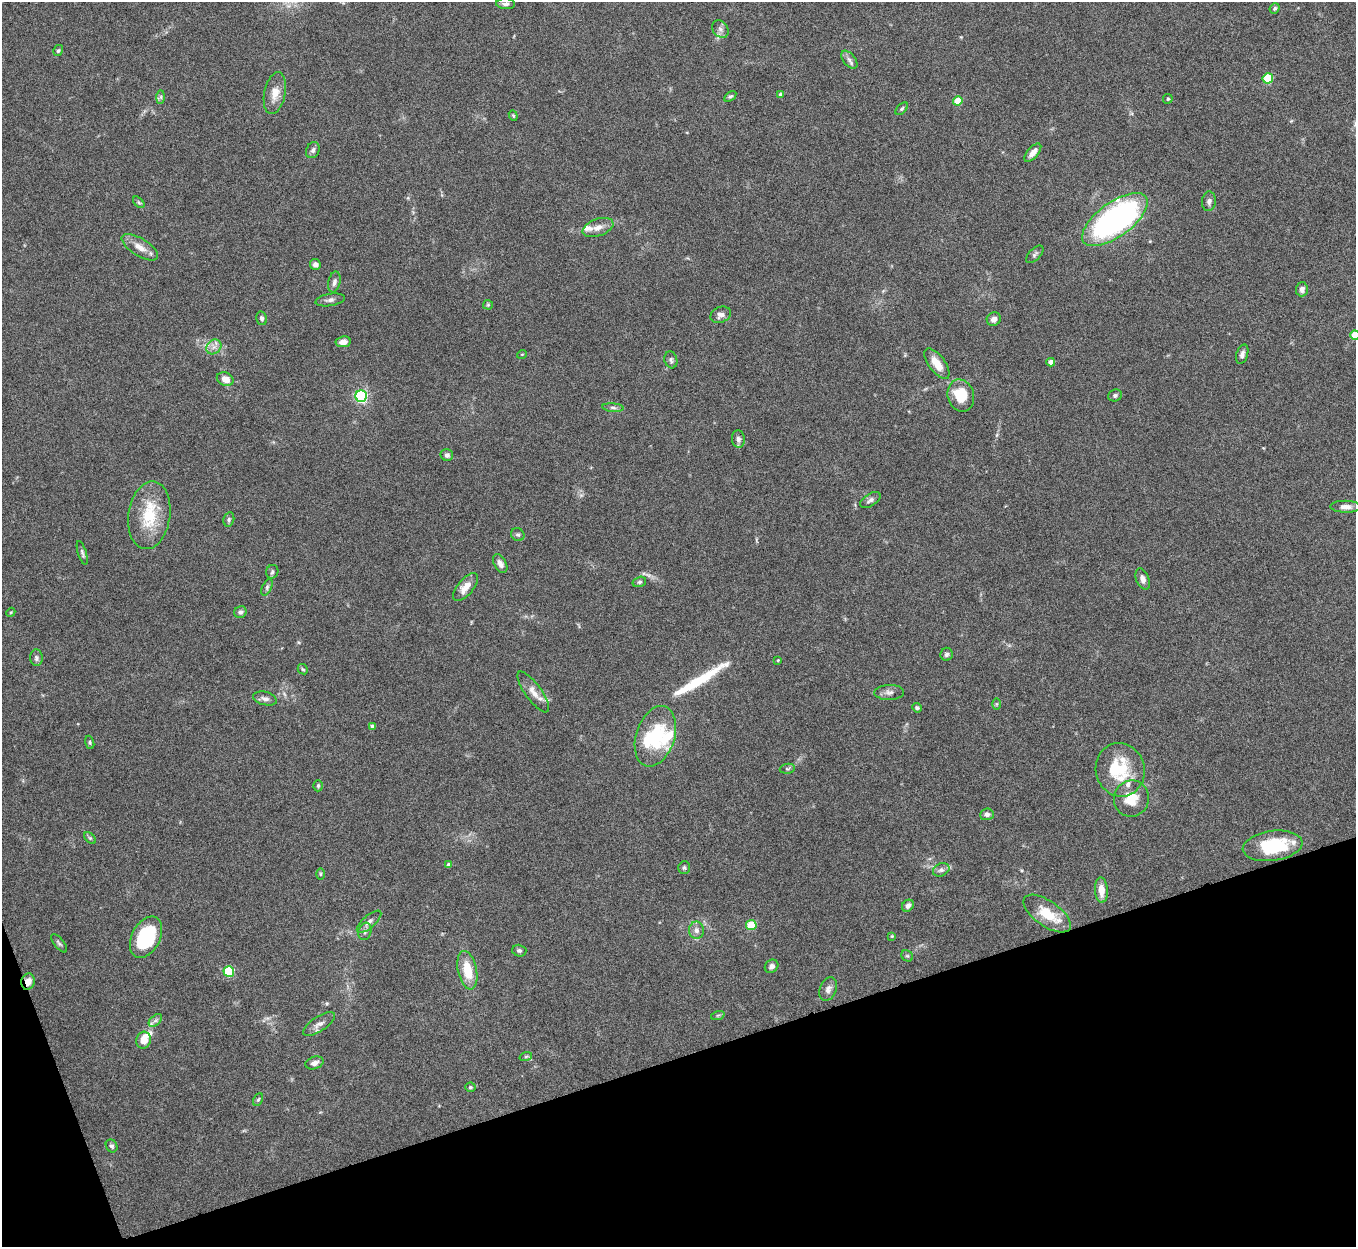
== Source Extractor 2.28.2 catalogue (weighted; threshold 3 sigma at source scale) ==
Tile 14 of 4 x 4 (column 2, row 4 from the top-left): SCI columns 1356-2709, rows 151-1395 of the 5421 x 5406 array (HDU 1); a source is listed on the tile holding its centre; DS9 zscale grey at full resolution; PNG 1358 x 1249 px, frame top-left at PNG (2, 2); each listed source drawn as its Kron ellipse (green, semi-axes under 4 px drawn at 4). Shown black and unused: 16% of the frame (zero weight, under 5 of 10 exposures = <1% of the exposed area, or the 3 px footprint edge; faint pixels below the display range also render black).
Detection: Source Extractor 2.28.2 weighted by HDU 2 'WHT'; one run over the whole footprint, this tile lists its part. Background 0.146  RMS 0.0057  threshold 0.0235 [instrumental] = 3 sigma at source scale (4.09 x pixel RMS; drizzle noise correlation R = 1.36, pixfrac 0.8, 0.05/0.05 arcsec/px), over >= 5 px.
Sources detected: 118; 2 inside a brighter object's white glare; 1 long thin detection or spike segment (spike, bleed or trail) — neither listed nor drawn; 7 inside a brighter listed object's ellipse — not listed separately; the other 108 listed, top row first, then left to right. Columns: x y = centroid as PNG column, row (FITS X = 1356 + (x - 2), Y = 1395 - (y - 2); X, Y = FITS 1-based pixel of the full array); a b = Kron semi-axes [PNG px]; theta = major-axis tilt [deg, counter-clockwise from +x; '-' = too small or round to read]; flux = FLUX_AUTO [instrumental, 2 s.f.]
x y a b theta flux
506 4 9 5 -2 1.7
1275 8 5 4 - 0.99
720 29 9 7 -52 2.2
58 51 6 4 57 0.88
849 60 10 6 -51 2
1268 78 5 5 - 25
275 93 21 10 78 6.6
781 94 4 4 - 2
730 96 7 4 35 0.95
161 97 7 4 90 1.1
1168 99 5 5 - 0.85
958 101 5 4 - 12
902 109 7 4 45 0.91
513 116 5 4 - 0.74
313 150 8 6 61 1.7
1033 153 11 5 49 4.2
1209 201 10 7 84 1.9
139 202 7 4 -44 0.74
1115 220 38 17 36 140
598 227 16 8 19 4.3
140 247 20 8 -32 5.7
1035 254 11 5 45 1.4
315 265 5 5 - 2.1
334 282 10 6 78 1.9
1302 289 7 6 - 2.7
330 300 15 6 9 2.2
488 305 5 5 - 0.63
721 315 11 7 22 2.7
262 318 7 5 -76 1.3
994 319 7 6 - 2.6
1355 335 5 4 - 15
343 342 7 5 9 3.3
214 347 8 6 44 2.6
522 354 5 3 - 0.44
1242 354 10 5 72 2.1
671 360 8 6 -74 1.4
1051 362 4 4 - 3.9
937 364 18 8 -53 8.3
225 379 8 6 -23 5.7
961 395 16 13 -75 18
1115 395 7 6 - 1.2
361 396 6 5 - 90
613 408 10 4 -5 1.5
738 439 8 6 -83 2
447 455 6 6 - 1.9
870 500 11 6 32 1.8
1346 507 15 6 0 3.3
149 515 34 21 82 22
229 519 7 5 76 1.1
518 535 7 6 - 1.2
82 553 12 4 -73 1.3
500 564 10 6 -62 2.8
272 572 7 6 - 1.2
1143 579 11 6 -70 2.7
639 582 7 5 15 0.91
267 587 9 4 64 1.1
465 587 17 8 49 5.5
11 612 5 3 - 0.56
240 612 6 5 - 1.6
947 654 6 6 - 1.5
36 658 8 6 -86 1.5
778 660 4 3 - 0.53
303 669 6 4 -42 0.73
533 692 24 8 -54 5.3
889 692 15 7 2 2.5
265 698 12 6 -14 2.1
997 704 6 4 89 0.61
917 708 5 4 - 0.85
372 727 4 4 - 2.4
655 736 31 19 71 33
90 742 7 4 -72 0.82
787 769 8 5 6 0.98
1120 770 27 24 -75 21
318 786 5 4 - 0.8
1131 799 18 17 - 11
987 814 7 5 6 2
90 838 7 4 -44 0.87
1273 846 30 15 8 31
449 865 4 4 - 2.1
684 868 6 6 - 1
941 870 8 6 25 1.8
320 874 6 4 89 0.63
1101 890 13 6 -86 5.7
908 906 6 5 - 2.1
1047 914 27 12 -35 15
369 922 15 6 41 2.8
751 925 5 5 - 22
696 930 9 7 -88 2.6
365 931 9 6 75 1.8
892 936 4 4 - 0.54
146 937 22 14 62 34
59 943 11 5 -51 1.3
519 951 7 5 -14 1.3
907 956 6 5 - 0.9
772 966 7 6 - 2
467 970 19 9 -79 13
229 971 5 5 - 34
28 982 8 6 75 5.3
828 989 12 8 68 2.8
718 1015 7 4 19 0.83
155 1020 8 5 44 1.5
319 1024 18 7 34 3.4
144 1040 8 7 - 6.9
526 1056 6 4 19 0.71
314 1063 9 6 18 2.3
470 1087 5 4 - 0.82
258 1100 7 4 62 0.79
112 1146 6 5 - 1.3
Overlapping masked pixels (flux is a lower limit): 1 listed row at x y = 28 982
Isophote crosses this tile's border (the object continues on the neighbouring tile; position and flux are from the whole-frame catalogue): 1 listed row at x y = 1355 335